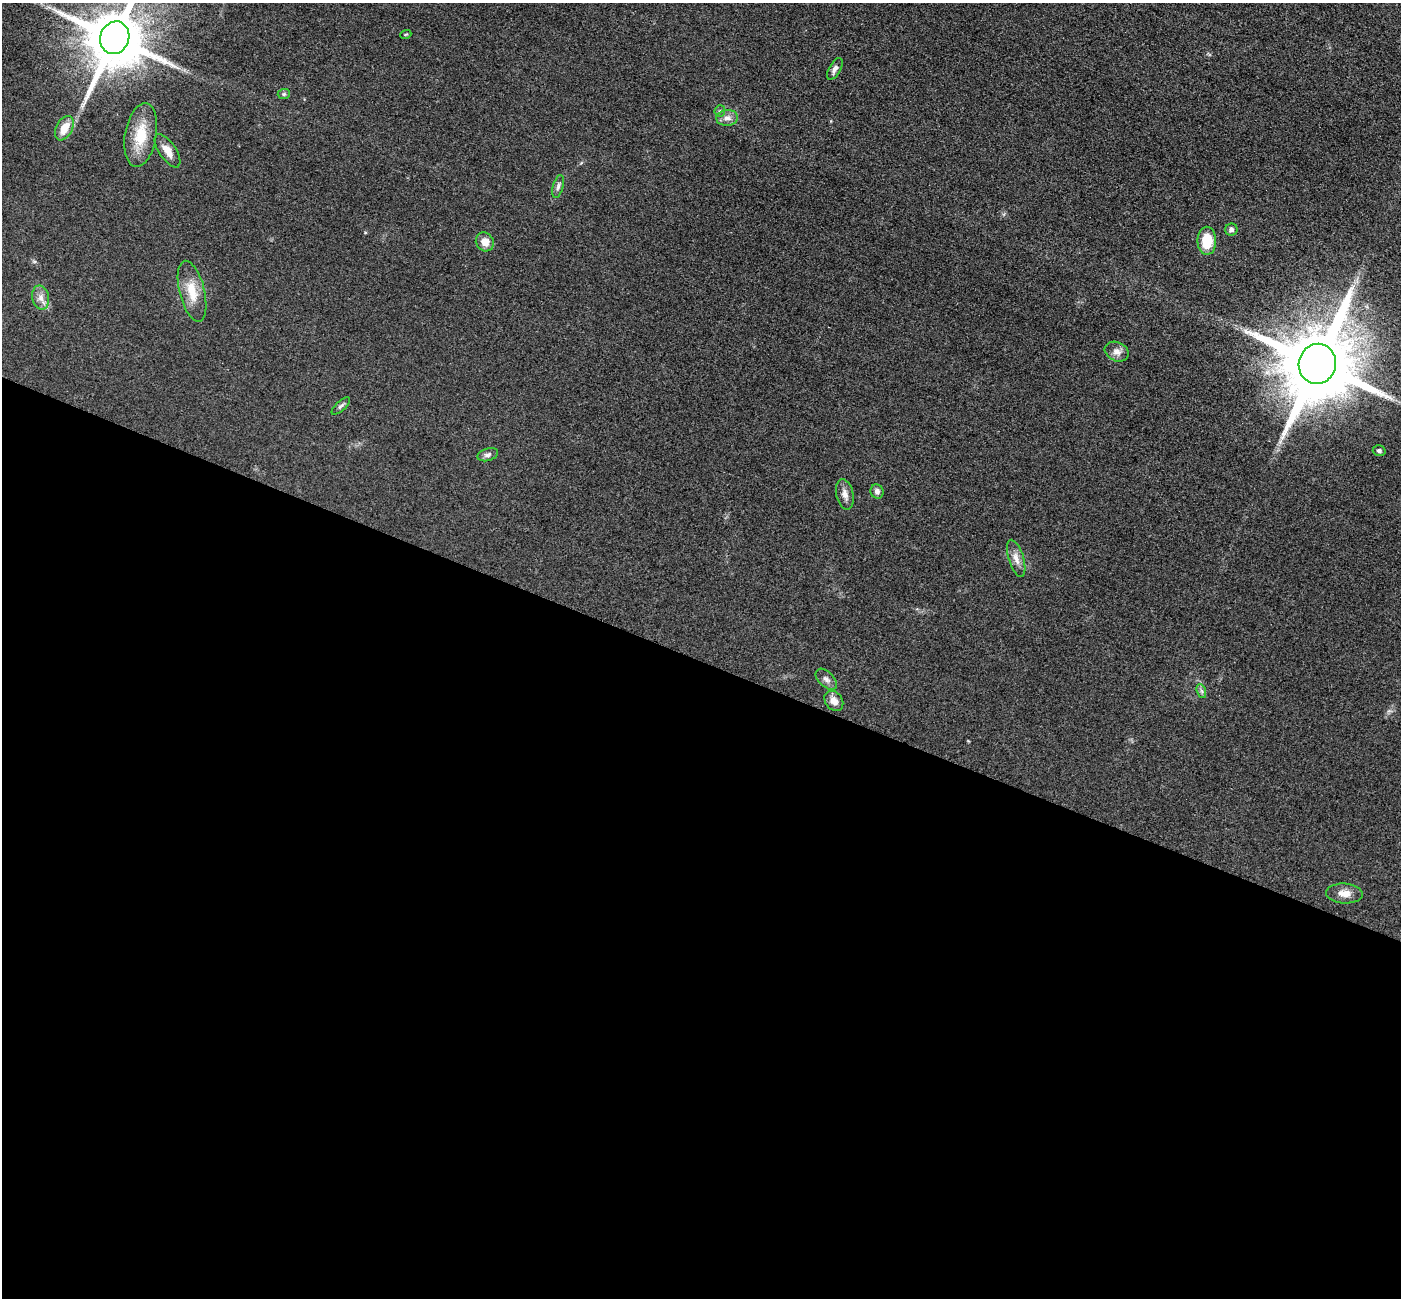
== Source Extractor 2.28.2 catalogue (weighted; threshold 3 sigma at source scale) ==
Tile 14 of 4 x 4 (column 2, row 4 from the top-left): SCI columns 1425-2823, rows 305-1600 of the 5647 x 5660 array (HDU 1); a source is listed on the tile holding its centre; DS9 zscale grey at full resolution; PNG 1403 x 1300 px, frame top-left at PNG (2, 3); each listed source drawn as its Kron ellipse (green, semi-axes under 4 px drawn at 4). Shown black and unused: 49% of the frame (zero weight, under 3 of 4 exposures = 3% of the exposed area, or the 3 px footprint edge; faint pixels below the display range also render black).
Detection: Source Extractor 2.28.2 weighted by HDU 2 'WHT'; one run over the whole footprint, this tile lists its part. Background 0.0486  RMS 0.0085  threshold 0.0382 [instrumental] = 3 sigma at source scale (4.5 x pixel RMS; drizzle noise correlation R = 1.50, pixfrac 1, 0.05/0.05 arcsec/px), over >= 5 px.
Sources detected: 27; all 27 listed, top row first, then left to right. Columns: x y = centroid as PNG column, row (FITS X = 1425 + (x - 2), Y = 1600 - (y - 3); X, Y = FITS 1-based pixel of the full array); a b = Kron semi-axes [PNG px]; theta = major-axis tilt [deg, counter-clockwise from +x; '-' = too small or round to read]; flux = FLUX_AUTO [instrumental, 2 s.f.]
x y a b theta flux
406 34 5 3 - 0.83
115 38 16 14 66 7200
835 69 12 6 60 3.5
284 94 6 5 - 1.4
720 111 6 5 - 1.4
727 118 11 8 5 4.3
64 128 13 8 62 13
141 135 32 15 80 26
167 151 19 8 -56 8.4
558 186 12 5 74 2.7
1231 230 6 6 - 2.6
1207 241 14 9 90 21
485 242 10 8 -56 8.7
192 291 31 12 -76 18
41 298 12 8 -79 5.7
1117 352 12 9 -24 5.4
1317 364 20 18 76 12000
341 406 11 5 42 2.1
1379 451 6 5 - 1.7
488 455 11 6 17 2.9
877 491 7 6 - 2.8
845 494 15 8 -77 5.4
1016 558 19 7 -73 6.9
826 679 13 7 -44 3.6
1201 691 7 4 -70 2
834 701 11 8 -52 6.4
1344 893 18 10 -4 7.9
Isophote crosses this tile's border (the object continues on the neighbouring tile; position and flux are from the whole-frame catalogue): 1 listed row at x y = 115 38